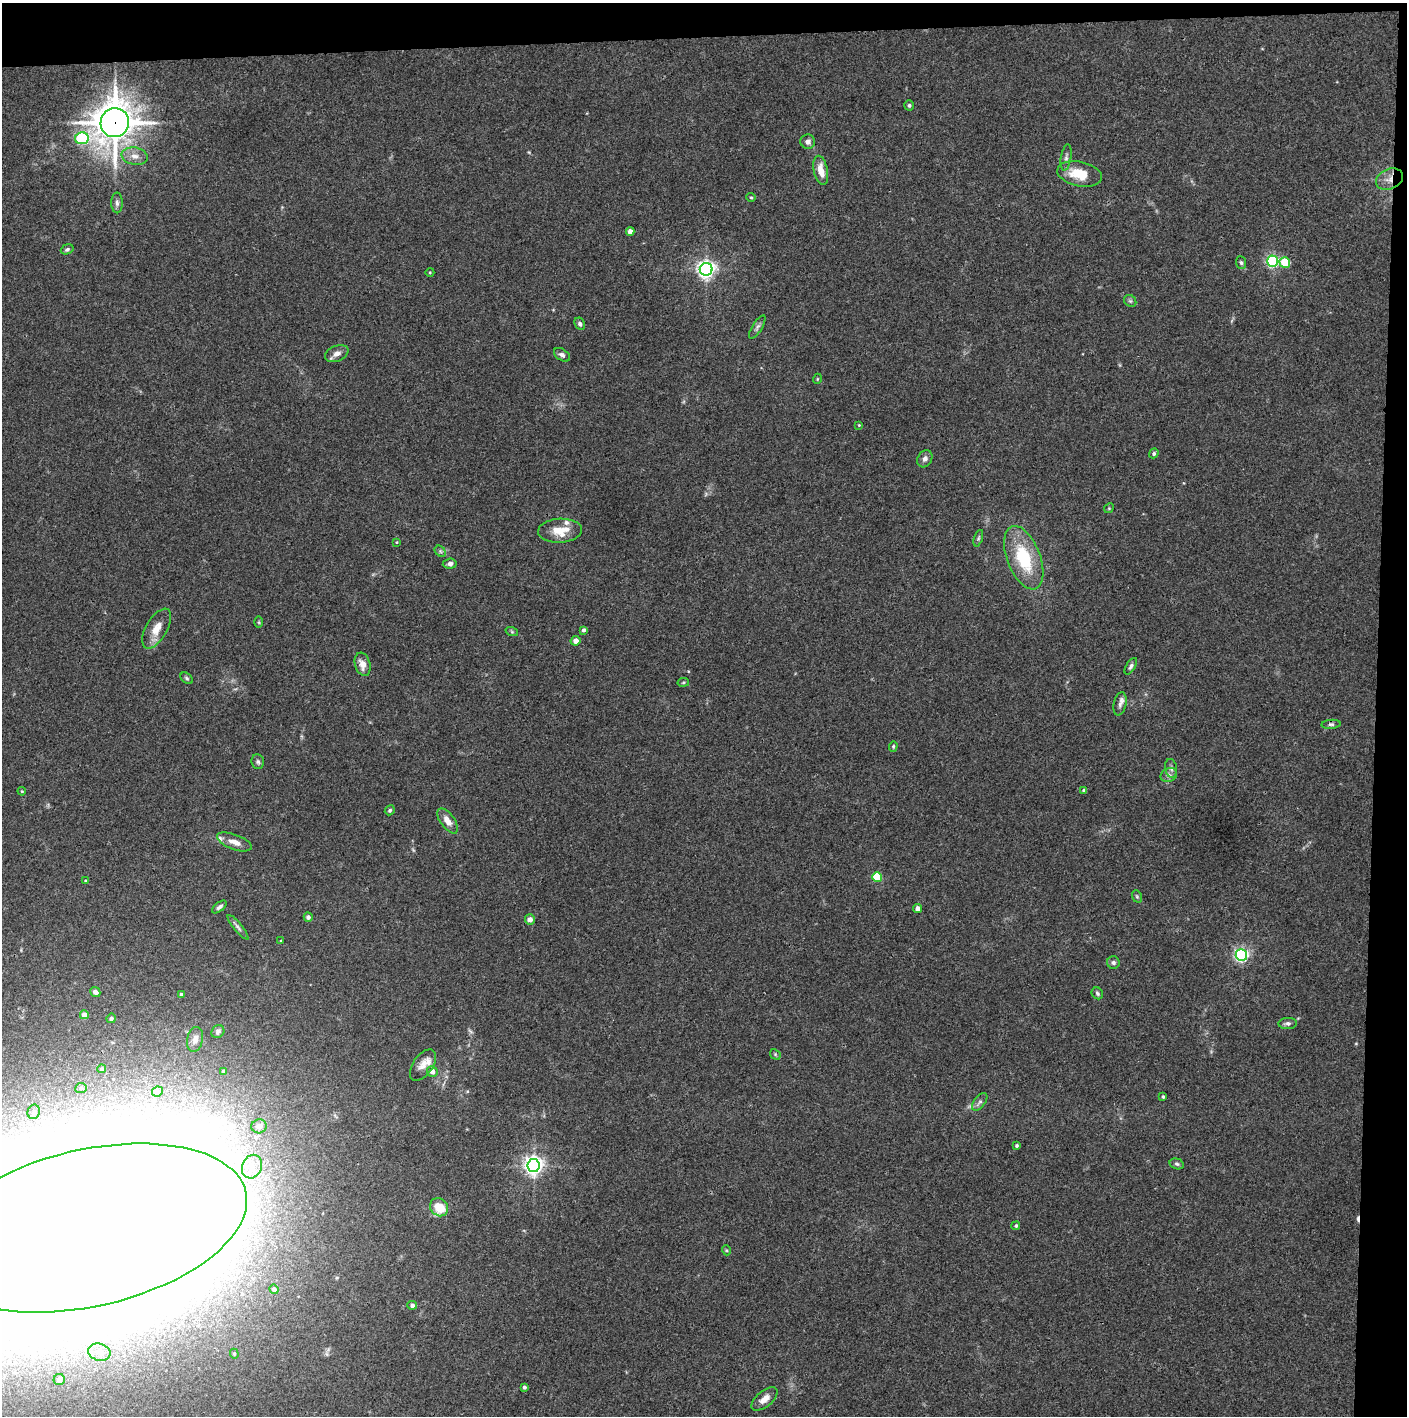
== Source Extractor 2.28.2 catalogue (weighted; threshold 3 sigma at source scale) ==
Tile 3 of 3 x 3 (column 3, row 1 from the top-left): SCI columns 2813-4217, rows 2829-4242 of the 4222 x 4244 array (HDU 1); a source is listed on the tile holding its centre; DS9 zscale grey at full resolution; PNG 1409 x 1418 px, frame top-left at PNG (2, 3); each listed source drawn as its Kron ellipse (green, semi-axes under 4 px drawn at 4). Shown black and unused: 5% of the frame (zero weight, under 3 of 4 exposures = <1% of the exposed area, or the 3 px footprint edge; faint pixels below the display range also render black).
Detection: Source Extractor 2.28.2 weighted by HDU 2 'WHT'; one run over the whole footprint, this tile lists its part. Background 0.0332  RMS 0.0045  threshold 0.02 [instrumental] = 3 sigma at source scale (4.5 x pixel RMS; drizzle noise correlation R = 1.50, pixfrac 1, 0.05/0.05 arcsec/px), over >= 5 px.
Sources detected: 107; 1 too faint to see at this stretch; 2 inside a brighter object's white glare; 1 cosmic-ray / hot-pixel residue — neither listed nor drawn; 4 inside a brighter listed object's ellipse — not listed separately; the other 99 listed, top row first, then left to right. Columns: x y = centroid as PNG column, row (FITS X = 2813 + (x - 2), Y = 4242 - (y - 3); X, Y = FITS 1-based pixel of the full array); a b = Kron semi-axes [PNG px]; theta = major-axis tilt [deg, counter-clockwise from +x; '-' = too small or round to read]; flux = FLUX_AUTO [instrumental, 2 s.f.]
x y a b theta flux
909 105 5 5 - 0.83
115 123 14 14 - 940
82 138 7 6 - 46
808 142 7 7 - 2.3
135 156 13 8 -10 3.4
1066 157 13 5 81 1.4
821 170 15 7 -78 5.8
1080 174 22 12 -12 12
1389 179 14 10 24 4.1
751 197 5 4 - 0.55
117 203 10 5 -90 1.4
630 231 4 4 - 3.1
67 249 6 5 - 0.86
1273 261 5 5 - 71
1241 263 6 5 - 0.94
1285 263 5 5 - 16
706 269 6 6 - 190
430 272 4 3 - 0.36
1130 301 6 5 - 0.86
580 324 6 5 - 1.1
757 327 13 5 58 1.4
337 354 12 7 24 2.8
562 355 9 5 -33 1.4
817 379 5 3 - 0.38
859 425 3 3 - 0.34
1154 453 5 4 - 0.81
925 459 9 7 58 1.9
1109 508 5 4 - 0.5
560 531 22 12 3 8.1
978 538 8 4 71 0.77
397 542 4 2 - 0.29
440 551 6 4 -47 0.81
1024 558 33 16 -69 25
450 564 7 5 5 1.7
259 622 6 4 -89 0.49
157 629 22 10 61 6.1
583 630 4 4 - 1.1
512 632 6 4 -19 0.58
576 641 5 4 - 2.9
363 664 12 7 -73 4.2
1131 666 9 4 59 1.2
187 678 7 5 -41 0.76
683 682 6 3 9 0.47
1120 704 12 6 78 1.6
1331 724 9 4 4 1
893 746 5 4 - 0.55
258 762 7 6 - 1.2
1171 768 9 6 -81 1.4
1169 775 8 6 26 1.6
1084 790 4 4 - 0.92
22 791 4 3 - 0.4
390 810 5 4 - 0.82
448 821 14 7 -54 4.3
234 842 18 7 -20 4
877 877 5 5 - 19
85 881 4 3 - 0.47
1137 896 6 4 -69 0.6
219 907 8 4 39 1.3
917 908 4 4 - 2.1
308 917 4 4 - 1.4
530 919 5 5 - 2.5
238 927 15 4 -51 1.4
281 941 3 3 - 0.45
1241 955 6 6 - 98
1113 962 6 6 - 1
95 992 5 5 - 1.9
1097 993 6 5 - 0.82
181 995 3 3 - 0.8
84 1015 4 4 - 3.8
111 1018 5 4 - 0.93
1288 1023 9 5 3 1.3
218 1032 7 6 - 1.2
195 1039 12 8 78 2.9
775 1054 6 4 -48 0.68
423 1065 18 10 55 3.9
102 1069 4 4 - 0.75
432 1071 5 5 - 2.8
223 1072 4 4 - 0.91
81 1088 5 5 - 0.92
157 1091 5 5 - 1.5
1163 1097 4 3 - 0.65
980 1102 10 5 53 1.4
34 1112 7 6 - 1.4
259 1126 7 7 - 3.6
1017 1145 4 4 - 0.64
1177 1164 7 5 -16 0.87
534 1166 6 6 - 220
252 1167 12 9 66 5.3
439 1207 10 8 -42 11
1016 1226 4 4 - 0.64
88 1228 162 78 13 11000
726 1250 5 3 - 0.43
274 1289 4 4 - 1.3
412 1305 5 4 - 1.5
99 1352 11 8 -12 4.4
234 1354 5 4 - 0.62
59 1380 6 5 - 3
524 1387 4 4 - 0.84
764 1399 15 8 39 3.8
Overlapping masked pixels (flux is a lower limit): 3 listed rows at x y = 115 123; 1389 179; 88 1228
Isophote crosses this tile's border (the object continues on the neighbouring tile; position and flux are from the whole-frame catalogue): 1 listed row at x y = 88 1228